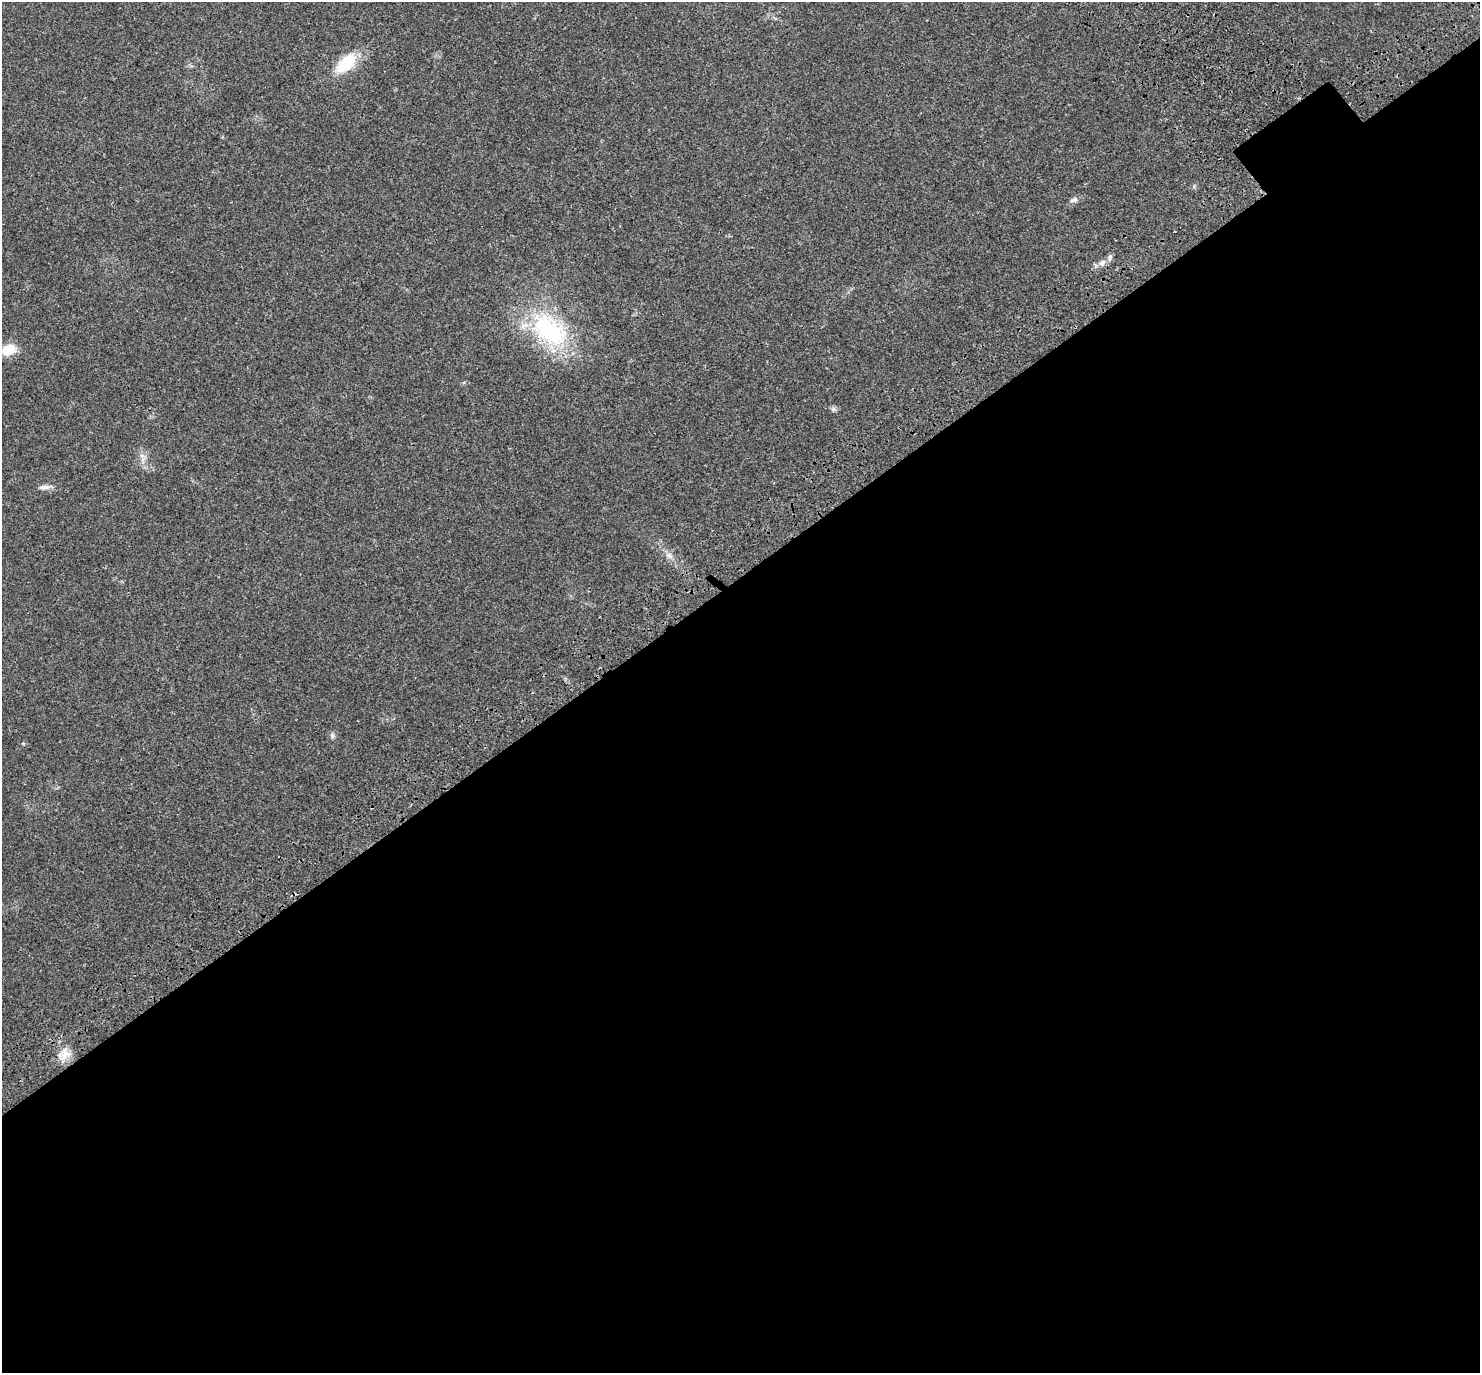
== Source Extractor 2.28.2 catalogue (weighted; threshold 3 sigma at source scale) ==
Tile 15 of 4 x 4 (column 3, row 4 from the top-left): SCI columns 3083-4560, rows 289-1659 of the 6170 x 6120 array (HDU 1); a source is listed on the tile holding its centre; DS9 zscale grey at full resolution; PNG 1482 x 1375 px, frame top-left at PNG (2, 2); no overlay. Shown black and unused: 58% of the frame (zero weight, under 3 of 4 exposures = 9% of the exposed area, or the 3 px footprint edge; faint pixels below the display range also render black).
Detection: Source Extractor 2.28.2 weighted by HDU 2 'WHT'; one run over the whole footprint, this tile lists its part. Background 0.0357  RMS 0.0036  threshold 0.0163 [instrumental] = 3 sigma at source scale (4.5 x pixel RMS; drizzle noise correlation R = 1.50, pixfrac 1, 0.0396/0.0396 arcsec/px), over >= 5 px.
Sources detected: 14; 1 cosmic-ray / hot-pixel residue — not listed; the other 13 listed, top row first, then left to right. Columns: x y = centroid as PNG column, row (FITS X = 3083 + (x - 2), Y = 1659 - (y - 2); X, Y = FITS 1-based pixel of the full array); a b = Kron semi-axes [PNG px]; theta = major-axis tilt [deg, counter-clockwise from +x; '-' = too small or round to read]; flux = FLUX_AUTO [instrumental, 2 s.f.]
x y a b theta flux
346 63 23 12 43 15
1074 200 13 6 25 1.4
1110 257 8 6 74 1
1102 263 8 7 - 1.7
549 330 56 33 -39 40
9 350 16 11 17 6.6
834 409 6 6 - 0.79
142 456 7 4 -19 0.87
45 487 20 5 6 1.6
669 555 12 7 -38 1.8
332 736 7 6 - 0.86
23 743 5 3 - 0.37
65 1054 19 12 66 4.2